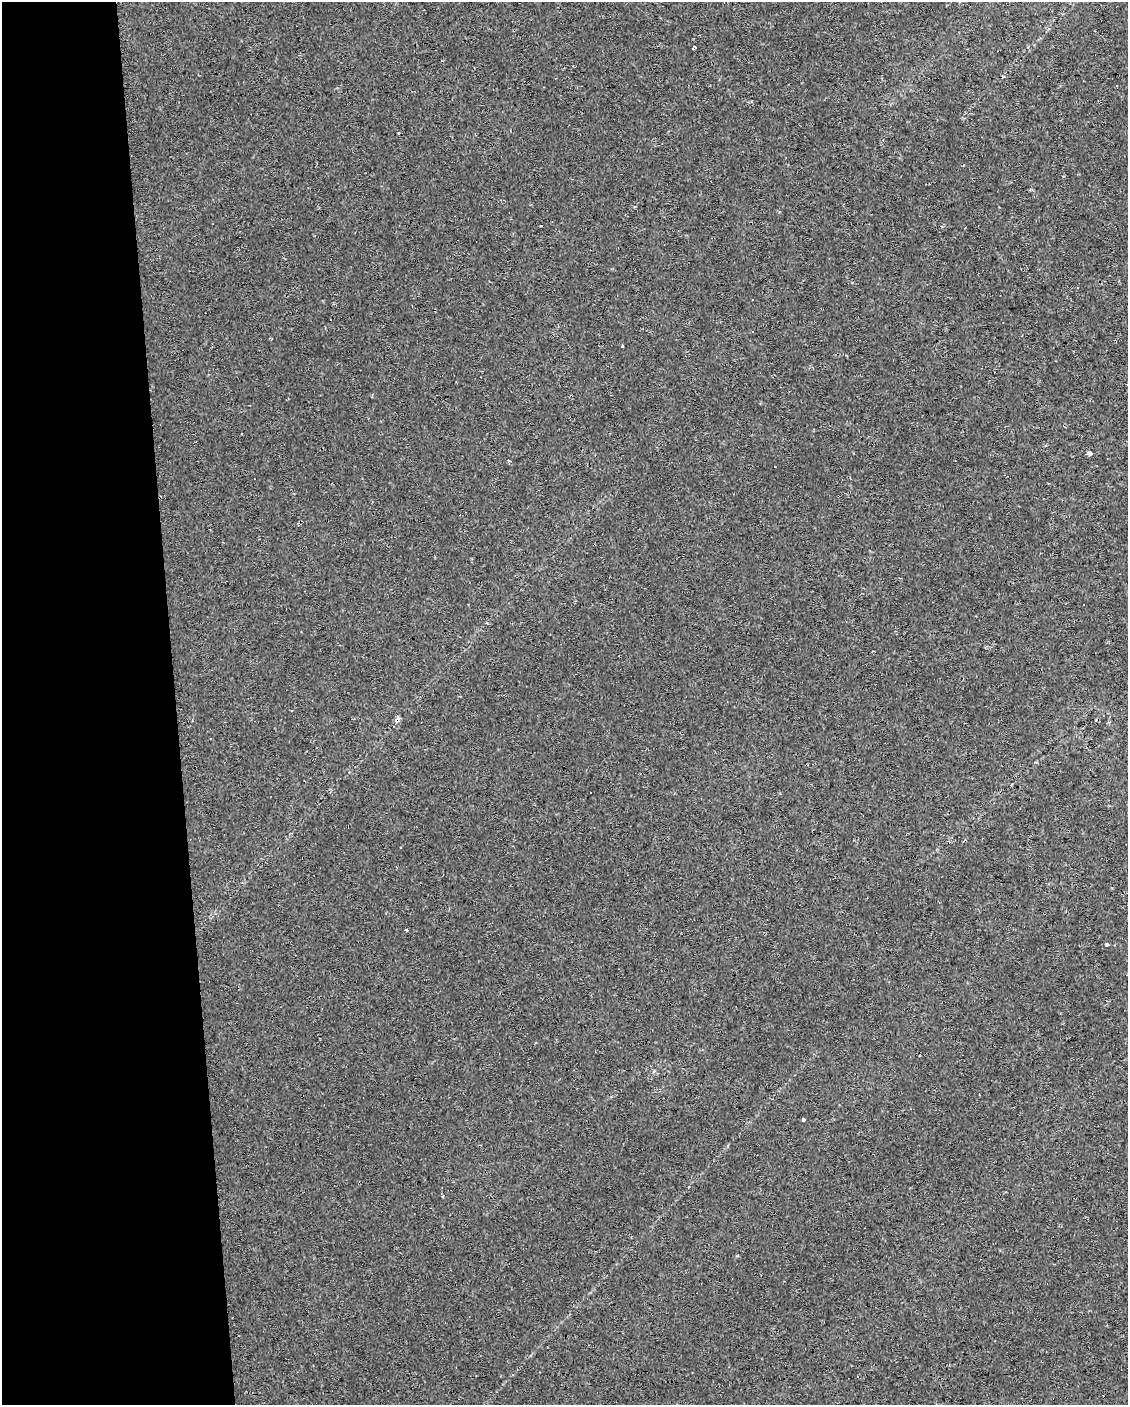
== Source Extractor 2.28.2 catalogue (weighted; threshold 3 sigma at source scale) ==
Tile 5 of 4 x 3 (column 1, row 2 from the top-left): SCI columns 1-1126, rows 1404-2806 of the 4503 x 4250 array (HDU 1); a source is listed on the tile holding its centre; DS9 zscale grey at full resolution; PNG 1130 x 1407 px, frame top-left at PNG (2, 2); no overlay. Shown black and unused: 15% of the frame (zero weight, under 2 of 3 exposures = <1% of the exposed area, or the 3 px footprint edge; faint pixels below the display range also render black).
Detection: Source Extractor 2.28.2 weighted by HDU 2 'WHT'; one run over the whole footprint, this tile lists its part. Background 0.0303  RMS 0.0037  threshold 0.0166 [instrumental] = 3 sigma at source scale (4.5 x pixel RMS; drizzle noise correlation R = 1.50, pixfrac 1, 0.0396/0.0396 arcsec/px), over >= 5 px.
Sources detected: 18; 7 cosmic-ray / hot-pixel residue — not listed; the other 11 listed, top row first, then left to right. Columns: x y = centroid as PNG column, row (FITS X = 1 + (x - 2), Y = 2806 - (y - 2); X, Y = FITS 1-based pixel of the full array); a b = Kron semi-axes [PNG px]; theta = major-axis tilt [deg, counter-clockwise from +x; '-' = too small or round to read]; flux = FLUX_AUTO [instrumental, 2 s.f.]
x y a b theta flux
693 47 5 2 - 0.48
752 332 3 3 - 1.4
622 346 3 3 - 0.77
1089 453 4 3 - 9.3
508 461 3 3 - 1.1
1084 605 3 2 - 0.46
397 720 9 5 53 1.2
406 930 3 3 - 1.9
1106 945 3 3 - 1
803 1120 3 3 - 4.4
443 1196 3 3 - 1
Overlapping masked pixels (flux is a lower limit): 1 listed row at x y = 397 720